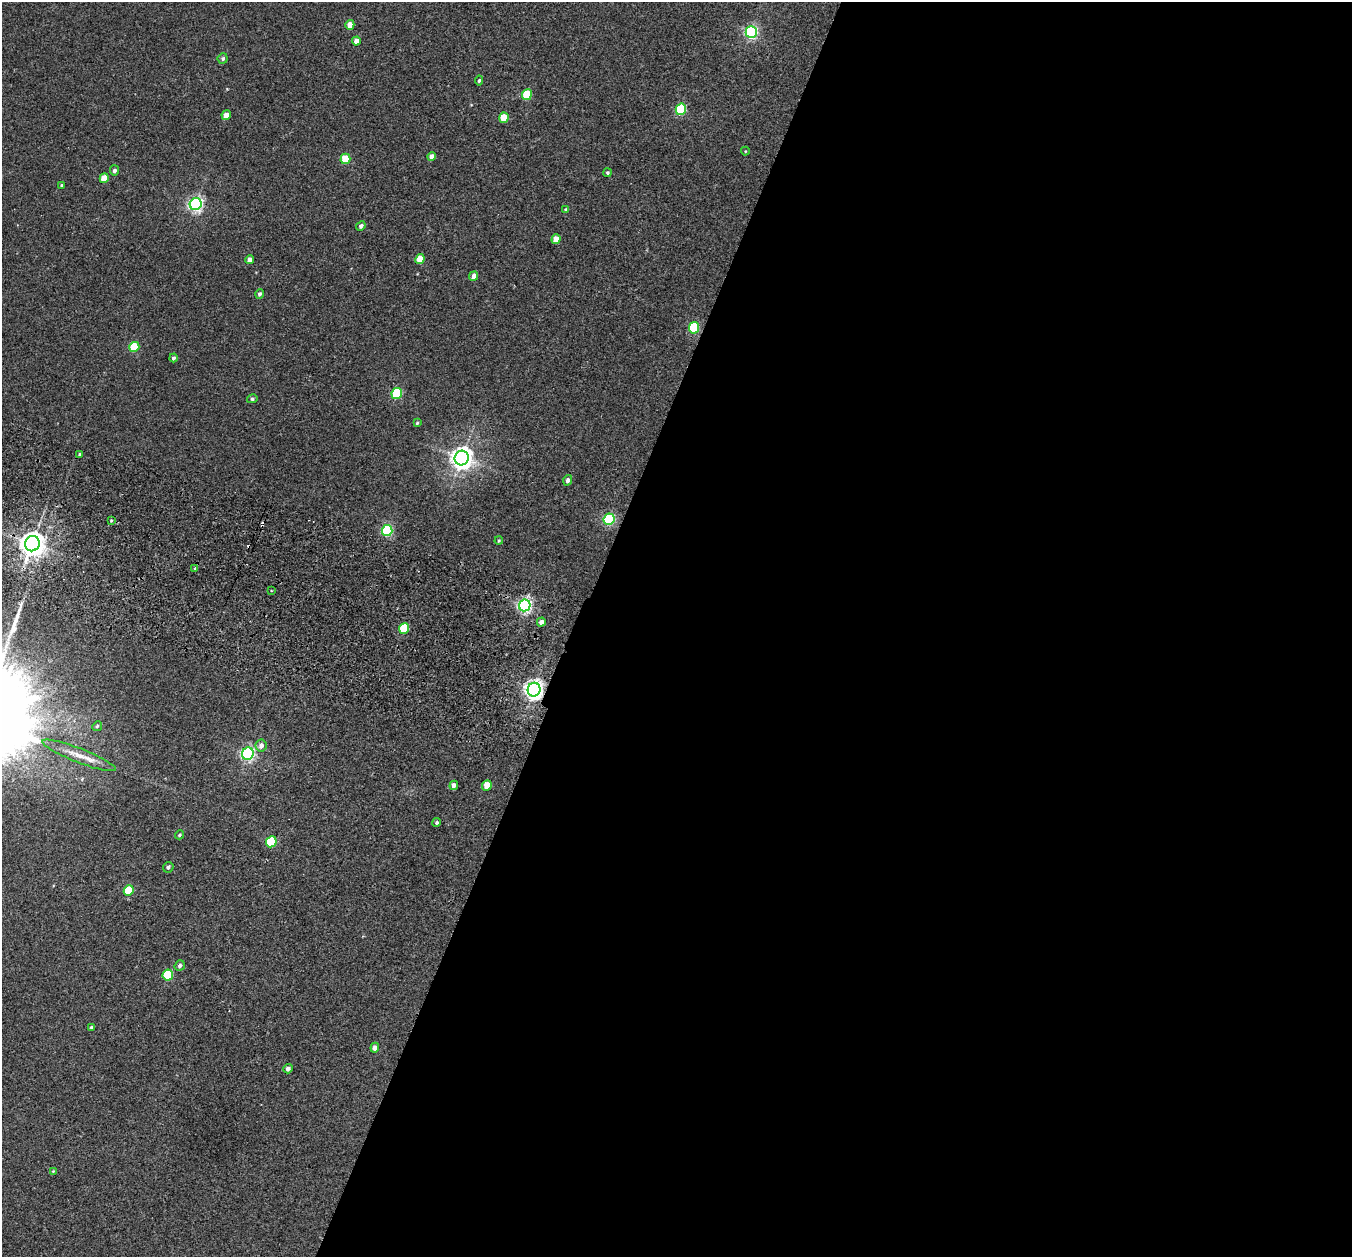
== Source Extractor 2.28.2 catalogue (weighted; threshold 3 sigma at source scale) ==
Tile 12 of 4 x 4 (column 4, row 3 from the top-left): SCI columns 4079-5428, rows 1575-2829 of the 5452 x 5530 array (HDU 1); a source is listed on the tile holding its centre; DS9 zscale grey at full resolution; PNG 1354 x 1259 px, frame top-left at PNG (2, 2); each listed source drawn as its Kron ellipse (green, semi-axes under 4 px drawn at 4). Shown black and unused: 57% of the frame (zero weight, under 2 of 3 exposures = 3% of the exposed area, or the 3 px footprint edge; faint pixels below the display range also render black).
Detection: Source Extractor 2.28.2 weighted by HDU 2 'WHT'; one run over the whole footprint, this tile lists its part. Background 0.0409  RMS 0.007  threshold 0.0316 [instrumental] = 3 sigma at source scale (4.5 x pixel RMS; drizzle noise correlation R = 1.50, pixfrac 1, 0.05/0.05 arcsec/px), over >= 5 px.
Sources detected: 63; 2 cosmic-ray / hot-pixel residue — neither listed nor drawn; the other 61 listed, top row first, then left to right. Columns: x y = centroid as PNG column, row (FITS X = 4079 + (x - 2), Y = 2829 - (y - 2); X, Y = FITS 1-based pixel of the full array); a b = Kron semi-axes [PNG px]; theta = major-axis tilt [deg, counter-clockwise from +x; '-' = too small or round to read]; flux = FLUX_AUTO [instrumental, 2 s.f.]
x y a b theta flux
350 25 5 4 - 6.9
751 32 6 5 - 130
356 41 4 4 - 4.6
223 58 5 5 - 1.5
479 80 5 4 - 1.1
527 95 5 5 - 25
681 109 6 5 - 51
226 115 5 4 - 6.9
504 118 5 4 - 16
745 151 4 4 - 0.6
431 156 4 4 - 3.8
345 159 5 5 - 21
114 170 5 4 - 2.1
607 173 4 4 - 1.1
104 178 5 4 - 14
62 185 3 3 - 0.84
196 204 6 6 - 180
566 210 4 3 - 1.2
361 226 5 4 - 1.9
556 239 5 4 - 8.8
420 259 5 4 - 15
250 260 4 4 - 4.8
474 276 5 4 - 4.6
260 294 5 4 - 1.8
694 328 5 5 - 41
134 347 5 5 - 29
173 358 4 4 - 1.3
397 394 5 5 - 44
252 399 5 4 - 1.3
417 423 4 3 - 0.87
79 454 3 3 - 2
462 458 7 7 - 520
568 480 5 4 - 2.7
609 519 6 5 - 87
111 520 4 3 - 0.83
387 531 5 5 - 75
499 541 4 3 - 0.8
32 544 8 7 - 650
195 568 3 3 - 2.9
271 591 3 2 - 0.79
525 605 6 5 - 180
541 622 4 4 - 3.6
404 629 5 5 - 35
534 690 7 6 - 370
97 726 5 4 - 1
261 746 6 5 - 3.4
248 754 6 6 - 160
79 755 39 7 -21 11
454 785 4 4 - 3.7
487 785 5 4 - 10
437 822 4 4 - 1.3
179 835 5 4 - 0.9
271 842 6 5 - 46
168 867 5 5 - 1.6
129 890 5 5 - 23
180 966 5 5 - 1.6
168 975 5 5 - 37
92 1028 4 4 - 1.4
375 1048 5 4 - 3.8
288 1069 5 4 - 2.3
53 1171 3 3 - 0.46
Overlapping masked pixels (flux is a lower limit): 1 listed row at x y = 534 690